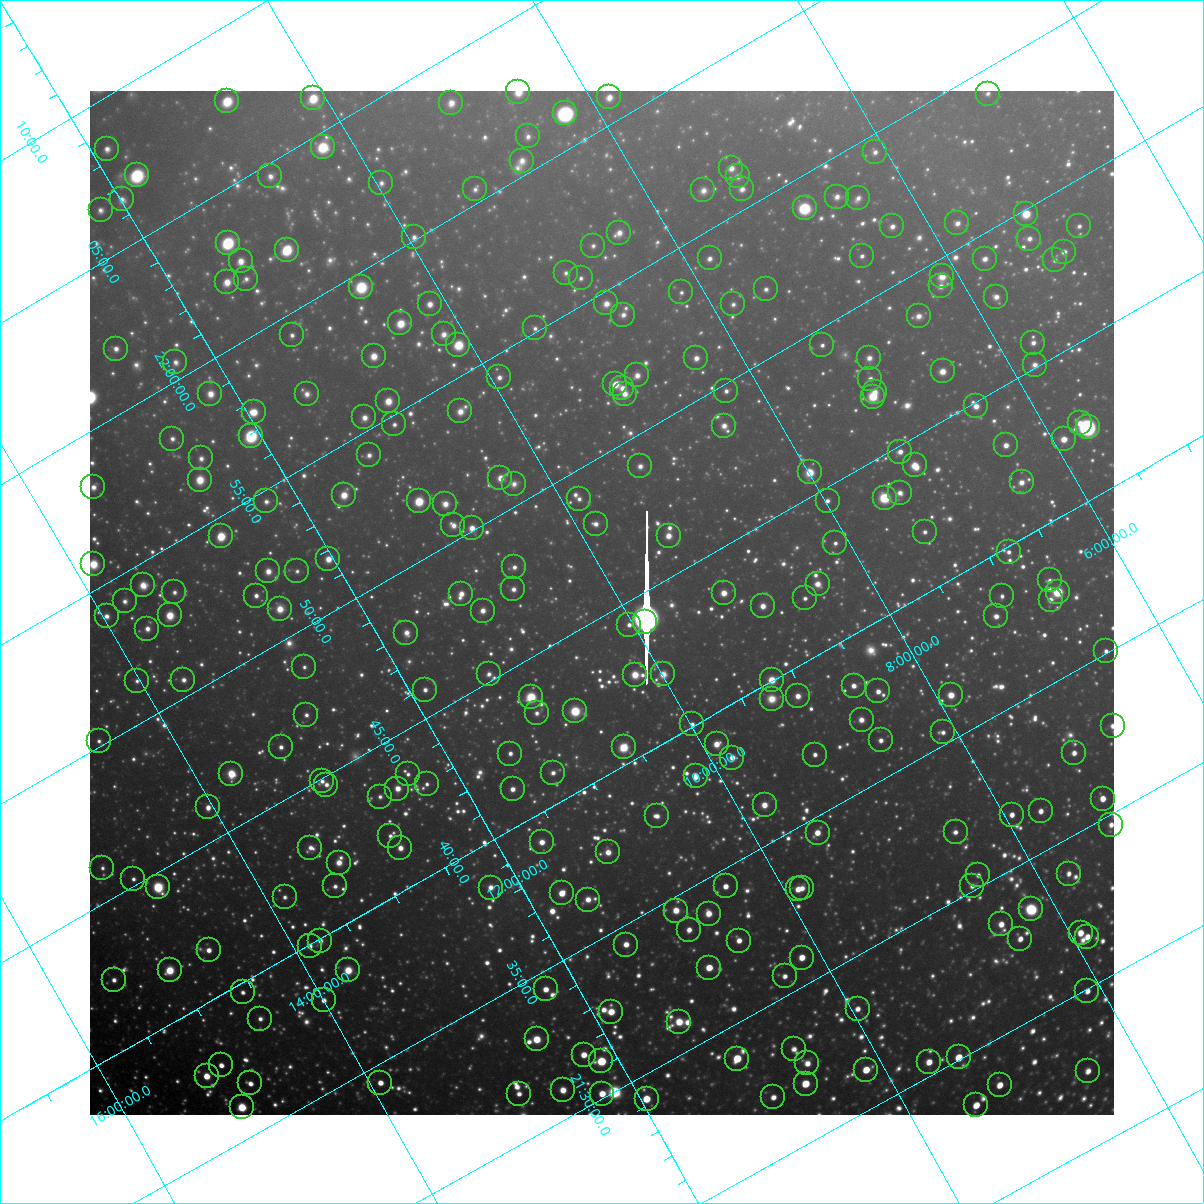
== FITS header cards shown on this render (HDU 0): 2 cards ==
NAXIS1  =                 1024 / Required FITS header
NAXIS2  =                 1024 / Required FITS header

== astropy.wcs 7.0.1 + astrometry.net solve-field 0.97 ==
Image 1024 x 1024 px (HDU 0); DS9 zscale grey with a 90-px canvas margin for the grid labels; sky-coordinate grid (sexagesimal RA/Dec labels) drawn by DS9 from the SOLVED WCS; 269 Tycho-2 reference stars matched to detected sources circled (green)
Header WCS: RA---TAN-SIP/DEC--TAN-SIP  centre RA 21:45:27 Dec +10:09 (326.36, +10.15 deg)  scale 31.7 arcsec/px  FOV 540.7' x 540.5'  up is +120 deg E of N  parity flipped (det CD > 0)
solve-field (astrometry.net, Tycho-2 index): VERIFIED the header's WCS against the Tycho-2 star catalogue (verified at 8 index scales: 11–299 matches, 0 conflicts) and refined it, rather than solving blind
Solved WCS: RA---TAN-SIP/DEC--TAN-SIP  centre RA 21:45:27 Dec +10:09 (326.36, +10.15 deg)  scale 31.7 arcsec/px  FOV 540.6' x 540.7'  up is +120 deg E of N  parity flipped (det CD > 0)
The solver's refit moves the header's centre by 0.89 arcsec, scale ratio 0.9999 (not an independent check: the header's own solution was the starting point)
Tycho-2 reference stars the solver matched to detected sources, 269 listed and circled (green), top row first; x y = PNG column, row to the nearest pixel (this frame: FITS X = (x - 90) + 1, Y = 1024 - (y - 91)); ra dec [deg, ICRS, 3 dp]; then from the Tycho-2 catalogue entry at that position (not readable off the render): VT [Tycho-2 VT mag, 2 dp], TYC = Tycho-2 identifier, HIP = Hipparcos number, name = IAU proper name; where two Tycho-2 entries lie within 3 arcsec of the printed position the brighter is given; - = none
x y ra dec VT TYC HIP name
518 92 330.663 +8.515 7.87 1135-27-1 - -
988 94 328.547 +4.979 9.38 553-345-1 108103 -
609 97 330.212 +7.852 7.99 1135-489-1 108663 -
313 98 331.544 +10.093 7.14 1140-1050-1 109117 -
227 101 331.914 +10.754 7.19 1140-823-1 109226 -
451 103 330.885 +9.071 8.43 1135-274-1 - -
565 113 330.288 +8.257 5.80 1135-877-1 108699 -
528 136 330.279 +8.644 8.92 1135-1052-1 108696 -
323 147 331.130 +10.240 7.03 1139-952-1 108963 -
107 149 332.098 +11.870 8.47 1144-1408-1 - -
875 152 328.604 +6.084 8.94 557-543-1 108130 -
522 161 330.122 +8.796 9.16 1135-402-1 - -
731 168 329.124 +7.242 8.54 557-409-1 - -
137 175 331.761 +11.768 7.04 1144-731-1 109181 -
270 176 331.142 +10.766 8.79 1139-896-1 - -
738 176 329.030 +7.228 9.31 557-67-1 - -
381 183 330.587 +9.959 9.34 1139-435-1 - -
475 189 330.115 +9.279 9.43 1135-394-1 108633 -
742 189 328.917 +7.254 8.76 557-367-1 108239 -
703 190 329.078 +7.554 9.29 1122-360-1 108286 -
837 197 328.434 +6.570 8.82 557-1163-1 - -
858 198 328.330 +6.415 9.07 557-1154-1 108038 -
122 199 331.643 +11.988 8.97 1144-1048-1 - -
805 208 328.491 +6.865 6.23 557-1205-1 108090 -
101 210 331.658 +12.197 9.12 1144-950-1 109154 -
1026 214 327.464 +5.213 7.46 552-597-1 107764 -
957 223 327.697 +5.774 8.46 556-1145-1 - -
892 226 327.961 +6.281 9.00 556-434-1 - -
1079 226 327.137 +4.868 9.06 552-1178-1 - -
619 233 329.133 +8.378 8.87 1122-558-1 - -
414 237 330.025 +9.954 9.04 1139-1487-1 - -
1029 239 327.261 +5.297 9.06 552-741-1 - -
228 243 330.829 +11.387 5.81 1143-506-1 108875 -
593 246 329.152 +8.634 9.23 1122-8-1 - -
287 250 330.506 +10.974 6.35 1139-756-1 108766 -
1064 252 327.006 +5.094 8.92 552-507-1 - -
862 256 327.871 +6.641 9.18 556-883-1 - -
710 258 328.531 +7.808 9.04 1122-270-1 - -
985 259 327.301 +5.723 8.78 556-1279-1 - -
1055 260 326.983 +5.200 9.47 552-311-1 - -
241 261 330.628 +11.371 8.12 1143-1366-1 108806 -
566 273 329.066 +8.963 9.42 1122-123-1 - -
942 276 327.357 +6.121 8.35 556-1339-1 - -
581 278 328.959 +8.872 9.29 1122-271-1 - -
246 279 330.467 +11.409 9.27 1143-1146-1 - -
227 282 330.530 +11.568 7.84 1143-1548-1 - -
941 286 327.289 +6.176 9.12 556-826-1 - -
361 287 329.882 +10.576 7.18 1139-929-1 108566 -
766 289 328.045 +7.516 9.13 1122-920-1 - -
681 292 328.398 +8.171 9.43 1122-1012-1 - -
996 297 326.963 +5.803 8.79 556-1033-1 - -
606 303 328.648 +8.792 8.92 1122-517-1 108143 -
430 304 329.441 +10.133 8.13 1139-161-1 108413 -
733 304 328.074 +7.831 9.56 1122-1192-1 - -
623 315 328.487 +8.711 8.75 1122-1459-1 - -
919 316 327.160 +6.475 9.03 556-798-1 - -
400 323 329.424 +10.440 7.34 1139-966-1 108408 -
535 328 328.779 +9.443 9.34 1126-1346-1 108187 -
444 334 329.145 +10.162 8.78 1126-1571-1 - -
292 335 329.826 +11.315 9.12 1143-602-1 - -
1033 343 326.449 +5.723 9.16 556-1133-1 - -
458 345 328.996 +10.097 7.17 1126-448-1 108263 -
822 345 327.364 +7.334 9.25 556-154-1 - -
116 349 330.524 +12.705 8.67 1143-619-1 108775 -
374 356 329.293 +10.790 8.23 1126-1585-1 - -
696 358 327.826 +8.347 8.61 1122-1390-1 107868 -
869 358 327.058 +7.032 8.69 556-232-1 107646 -
175 362 330.147 +12.316 8.98 1143-1525-1 - -
1035 365 326.275 +5.809 9.14 556-1374-1 - -
943 371 326.631 +6.535 7.87 556-959-1 - -
637 375 327.959 +8.873 8.94 1122-1065-1 - -
499 377 328.561 +9.930 8.85 1126-511-1 - -
870 379 326.895 +7.117 9.24 556-927-1 - -
615 384 327.986 +9.079 7.84 1122-901-1 107925 -
622 388 327.927 +9.042 8.41 1122-759-1 107902 -
726 391 327.438 +8.266 9.32 1121-1422-1 107754 -
875 392 326.771 +7.141 8.79 556-599-1 107559 -
210 394 329.744 +12.194 8.32 1143-700-1 - -
307 394 329.306 +11.466 8.99 1130-1729-1 108367 -
625 394 327.871 +9.050 8.72 1122-865-1 - -
873 397 326.745 +7.175 7.76 556-38-1 107549 -
388 401 328.881 +10.880 7.83 1126-16-1 108228 -
976 406 326.216 +6.433 8.14 555-962-1 - -
460 411 328.476 +10.380 8.40 1126-843-1 - -
254 412 329.406 +11.947 7.51 1143-1360-1 108396 -
364 417 328.861 +11.133 8.42 1126-988-1 - -
1080 423 325.633 +5.719 8.97 555-392-1 - -
394 424 328.673 +10.938 9.06 1126-1161-1 - -
724 426 327.183 +8.435 8.74 1121-640-1 - -
1088 427 325.564 +5.680 5.50 555-1663-1 107151 -
251 436 329.235 +12.076 5.54 1130-1972-1 108339 -
172 439 329.570 +12.682 9.19 1143-89-1 - -
1064 439 325.577 +5.912 7.62 555-42-1 107153 -
1006 445 325.785 +6.377 8.26 555-1244-1 - -
900 452 326.202 +7.209 8.37 555-43-1 - -
369 455 328.549 +11.266 9.03 1130-1398-1 - -
201 458 329.286 +12.554 9.19 1130-1806-1 - -
915 465 326.033 +7.158 7.49 555-887-1 - -
640 466 327.245 +9.253 9.14 1121-1093-1 107698 -
810 472 326.442 +7.988 7.33 1121-1547-1 107447 -
500 478 327.781 +10.368 7.93 1126-1094-1 107858 -
200 480 329.127 +12.659 7.86 1130-1661-1 108307 -
1022 482 325.432 +6.421 8.47 555-1126-1 107107 -
514 484 327.674 +10.292 9.35 1126-794-1 - -
93 487 329.554 +13.494 8.59 1147-676-1 - -
900 493 325.888 +7.392 9.39 555-1089-1 - -
344 495 328.354 +11.634 7.92 1130-768-1 108051 -
885 498 325.916 +7.529 6.60 1121-1130-1 107271 -
579 499 327.266 +9.862 9.08 1125-1549-1 - -
266 501 328.656 +12.253 9.21 1130-1130-1 - -
419 501 327.966 +11.091 6.68 1126-413-1 107919 -
828 501 326.146 +7.977 8.97 1121-1040-1 - -
445 504 327.828 +10.902 8.34 1126-443-1 - -
596 524 326.999 +9.846 8.81 1125-2072-1 - -
453 525 327.624 +10.935 8.71 1126-185-1 107811 -
472 528 327.521 +10.807 7.88 1126-200-1 107780 -
925 532 325.477 +7.372 9.24 555-717-1 107118 -
221 536 328.592 +12.751 6.61 1130-233-1 108127 -
669 536 326.581 +9.342 7.67 1121-767-1 107495 -
835 543 325.784 +8.103 9.27 1121-1170-1 - -
1009 552 324.954 +6.820 9.01 555-979-1 106962 -
328 559 327.928 +12.036 7.63 1130-1171-1 107903 -
93 564 328.956 +13.839 7.86 1134-801-1 108249 -
514 567 327.027 +10.656 8.98 1125-883-1 - -
268 571 328.105 +12.547 8.29 1130-1367-1 - -
297 571 327.976 +12.327 9.64 1130-513-1 - -
1050 580 324.555 +6.633 9.43 555-29-1 - -
818 584 325.547 +8.415 8.53 1121-838-1 107146 -
143 585 328.565 +13.557 8.64 1134-1052-1 - -
513 589 326.860 +10.760 8.69 1125-1069-1 - -
174 592 328.367 +13.351 9.42 1134-1772-1 - -
1058 592 324.432 +6.618 6.18 555-1661-1 106783 -
724 593 325.893 +9.172 7.87 1121-1053-1 - -
461 594 327.059 +11.178 8.21 1125-214-1 107647 -
256 596 327.971 +12.747 8.74 1130-61-1 - -
1002 596 324.645 +7.064 9.46 555-389-1 - -
805 598 325.492 +8.575 9.15 1120-184-1 - -
1051 600 324.404 +6.710 9.47 555-121-1 - -
125 601 328.523 +13.767 9.10 1134-1030-1 - -
763 606 325.619 +8.931 8.31 1121-1005-1 107169 -
280 609 327.758 +12.626 8.82 1130-653-1 107848 -
483 611 326.832 +11.089 8.59 1125-836-1 - -
170 615 328.208 +13.489 7.47 1134-1169-1 108002 -
107 616 328.489 +13.969 9.00 1134-534-1 - -
996 616 324.514 +7.195 8.65 555-129-1 - -
645 622 326.019 +9.905 8.74 1125-1747-1 - -
629 625 326.068 +10.034 8.81 1125-2001-1 - -
147 629 328.207 +13.716 8.54 1134-1734-1 108001 -
406 633 327.003 +11.766 8.91 1129-1655-1 107628 -
1106 651 323.769 +6.513 9.09 554-1646-1 - -
304 667 327.195 +12.696 9.64 1129-1861-1 - -
489 674 326.312 +11.321 9.58 1129-445-1 - -
663 674 325.532 +9.992 8.47 1125-1426-1 - -
635 675 325.654 +10.208 7.59 1125-1349-1 107184 -
183 680 327.642 +13.668 9.02 1134-1771-1 - -
772 680 325.008 +9.185 6.99 1120-161-1 106981 -
137 681 327.845 +14.027 9.74 1134-828-1 - -
854 686 324.603 +8.585 8.25 1120-776-1 106841 -
425 690 326.475 +11.877 8.86 1129-1994-1 107461 -
878 691 324.451 +8.423 8.48 1120-1518-1 - -
951 695 324.105 +7.883 7.80 1120-1401-1 106677 -
798 696 324.768 +9.056 8.54 1120-523-1 - -
531 697 325.943 +11.101 7.31 1125-772-1 107280 -
772 699 324.861 +9.270 9.03 1120-327-1 - -
575 711 325.637 +10.824 6.03 1125-925-1 107173 -
537 713 325.793 +11.127 9.33 1125-1382-1 - -
306 715 326.812 +12.891 9.42 1129-124-1 - -
862 720 324.306 +8.674 8.67 1120-470-1 - -
692 724 325.015 +9.987 8.96 1124-904-1 - -
1113 726 323.167 +6.786 9.30 554-1643-1 - -
943 732 323.851 +8.105 9.49 1120-1326-1 - -
881 740 324.062 +8.616 9.05 1120-1110-1 106664 -
99 741 327.548 +14.578 9.62 1134-354-1 - -
717 744 324.754 +9.888 7.96 1124-1088-1 106895 -
281 747 326.676 +13.226 8.94 1133-839-1 - -
624 747 325.139 +10.612 7.03 1124-401-1 107028 -
1074 753 323.124 +7.195 8.75 554-1335-1 106357 -
510 754 325.597 +11.505 8.92 1129-433-1 - -
815 755 324.240 +9.181 8.97 1120-423-1 - -
732 758 324.581 +9.826 8.42 1124-1552-1 - -
553 773 325.256 +11.263 9.32 1128-1642-1 107062 -
231 774 326.693 +13.720 6.70 1133-1901-1 107531 -
408 774 325.892 +12.377 9.68 1129-1368-1 - -
696 776 324.599 +10.185 8.07 1124-2040-1 106839 -
322 781 326.224 +13.062 9.02 1129-572-1 107375 -
427 784 325.731 +12.276 9.54 1129-1271-1 - -
326 785 326.177 +13.043 9.32 1129-1881-1 - -
397 789 325.827 +12.518 7.90 1129-1437-1 107246 -
513 789 325.308 +11.643 8.44 1128-960-1 - -
380 797 325.842 +12.689 9.74 1129-466-1 - -
1103 799 322.650 +7.174 7.92 554-430-1 106195 -
765 805 324.071 +9.785 7.94 1124-1296-1 106666 -
208 807 326.534 +14.043 8.27 1133-1356-1 - -
1041 811 322.820 +7.700 8.56 1119-807-1 - -
1012 815 322.917 +7.936 8.46 1119-251-1 - -
657 816 324.458 +10.655 9.09 1124-1349-1 - -
1111 825 322.413 +7.223 9.19 541-1777-1 - -
956 832 323.028 +8.442 9.21 1119-1340-1 106330 -
818 833 323.624 +9.500 7.96 1124-1756-3 106519 -
390 836 325.489 +12.781 9.10 1128-713-1 - -
542 842 324.765 +11.650 8.32 1128-1656-1 106902 -
310 848 325.756 +13.439 9.38 1133-215-1 - -
400 848 325.349 +12.756 8.46 1128-607-1 107085 -
608 852 324.392 +11.187 8.31 1124-939-1 106760 -
339 863 325.511 +13.289 8.27 1132-1070-1 107131 -
102 868 326.534 +15.106 9.85 1666-1195-1 - -
1069 874 322.220 +7.757 8.79 1119-1083-1 106054 -
978 875 322.597 +8.454 9.37 1119-1126-1 - -
133 879 326.307 +14.920 9.40 1133-234-1 107401 -
335 886 325.341 +13.420 9.35 1132-500-1 - -
726 886 323.609 +10.435 8.15 1123-636-1 106516 -
972 886 322.538 +8.547 9.42 1119-762-1 - -
158 887 326.131 +14.772 6.02 1133-1258-1 107350 -
491 888 324.638 +12.238 8.92 1128-1479-1 - -
802 888 323.260 +9.858 9.18 1123-178-1 106402 -
798 889 323.270 +9.894 8.31 1123-544-1 - -
562 893 324.277 +11.719 7.25 1128-522-1 106725 -
285 897 325.482 +13.851 9.47 1132-1278-1 - -
588 900 324.113 +11.545 8.65 1128-384-1 - -
1031 909 322.103 +8.196 6.60 1119-873-1 106021 -
676 911 323.640 +10.919 7.97 1124-733-1 106526 -
709 914 323.472 +10.682 8.15 1123-1103-1 106471 -
1001 924 322.119 +8.489 8.72 1119-1471-1 - -
689 930 323.432 +10.902 8.70 1123-299-1 106460 -
1081 933 321.712 +7.921 8.04 1119-975-1 105896 -
1087 937 321.654 +7.885 8.33 1106-1193-1 - -
1020 939 321.924 +8.405 8.61 1119-1477-1 105968 -
320 941 324.981 +13.768 8.78 1132-426-1 - -
739 941 323.130 +10.565 8.51 1123-791-1 - -
626 945 323.594 +11.448 8.37 1127-998-1 - -
310 946 324.987 +13.872 8.91 1132-1844-1 - -
209 950 325.407 +14.659 8.35 1132-1853-1 107099 -
802 958 322.724 +10.157 7.89 1123-394-1 106221 -
709 968 323.049 +10.911 7.21 1123-293-1 106337 -
170 970 325.424 +15.042 7.37 1665-1289-1 107105 -
348 970 324.624 +13.684 7.76 1132-1964-1 106850 -
785 976 322.653 +10.369 8.94 1123-490-1 - -
114 980 325.600 +15.505 9.14 1665-297-1 - -
546 989 323.598 +12.257 8.11 1127-542-1 106513 -
1087 991 321.237 +8.117 8.61 1106-1220-1 - -
243 992 324.922 +14.581 9.05 1132-1367-1 - -
324 1000 324.498 +14.000 8.97 1132-724-1 - -
858 1009 322.085 +9.951 8.73 1123-2179-1 - -
611 1012 323.135 +11.851 7.92 1127-1372-1 106361 -
260 1019 324.636 +14.561 9.51 1132-561-1 - -
679 1022 322.758 +11.374 8.22 1127-1262-1 106232 -
537 1039 323.246 +12.540 7.50 1127-793-1 106397 -
794 1049 322.049 +10.611 8.80 1123-1730-1 106005 -
584 1055 322.919 +12.245 8.31 1127-98-1 - -
959 1057 321.274 +9.384 7.44 1110-2259-1 105747 -
737 1059 322.220 +11.085 7.37 1123-2302-1 106053 -
601 1061 322.790 +12.137 6.09 1127-2451-1 106243 -
929 1062 321.366 +9.630 8.34 1110-1509-1 105785 -
807 1063 321.878 +10.568 9.03 1123-2112-1 105958 -
221 1065 324.444 +15.058 8.33 1665-1661-1 106788 -
866 1070 321.575 +10.145 7.61 1110-1135-1 105847 -
1088 1071 320.619 +8.454 8.69 1106-1846-1 105538 -
207 1076 324.424 +15.216 7.54 1665-1497-1 106775 -
250 1083 324.169 +14.913 8.47 1132-47-1 - -
380 1083 323.597 +13.920 8.24 1131-1258-1 106512 -
806 1084 321.728 +10.668 7.01 1123-1902-1 105902 -
1000 1085 320.886 +9.188 8.11 1106-85-1 - -
563 1090 322.735 +12.555 8.61 1127-501-1 106222 -
519 1094 322.899 +12.907 9.01 1127-183-1 106282 -
602 1094 322.535 +12.271 7.68 1127-856-1 106157 -
773 1097 321.763 +10.973 8.78 1123-1840-1 - -
647 1099 322.300 +11.953 7.47 1127-2231-1 106075 -
976 1105 320.831 +9.453 7.76 1110-1975-1 105597 -
242 1107 324.021 +15.082 6.62 1665-1555-1 106643 -